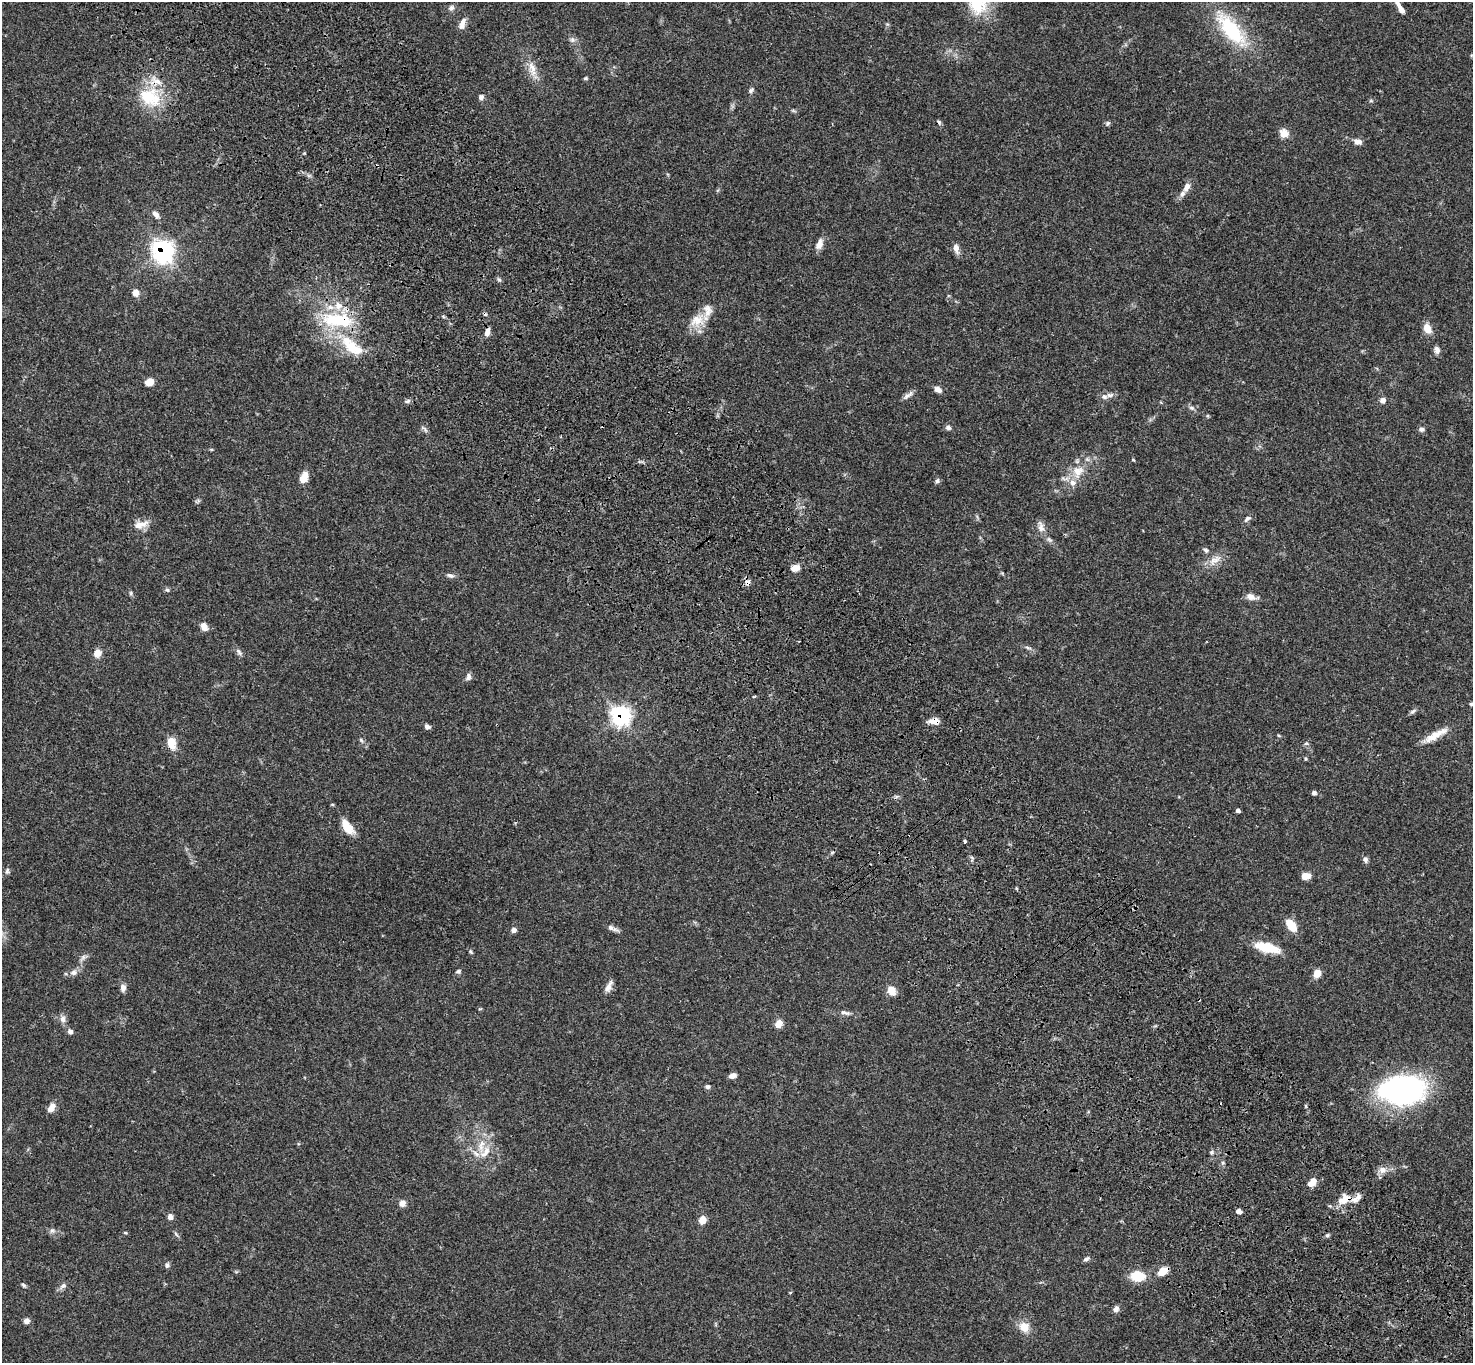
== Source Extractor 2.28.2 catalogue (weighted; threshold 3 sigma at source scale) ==
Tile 6 of 4 x 4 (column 2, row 2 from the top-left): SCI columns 1577-3047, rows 3101-4461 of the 6094 x 6064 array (HDU 1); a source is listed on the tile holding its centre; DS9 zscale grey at full resolution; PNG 1475 x 1365 px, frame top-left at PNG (2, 2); no overlay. Shown black and unused: <1% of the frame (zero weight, under 3 of 4 exposures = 6% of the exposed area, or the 3 px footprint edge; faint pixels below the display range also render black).
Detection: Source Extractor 2.28.2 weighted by HDU 2 'WHT'; one run over the whole footprint, this tile lists its part. Background 0.0621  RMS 0.0055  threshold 0.0245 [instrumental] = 3 sigma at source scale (4.5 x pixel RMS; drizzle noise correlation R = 1.50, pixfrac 1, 0.05/0.05 arcsec/px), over >= 5 px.
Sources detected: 134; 2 cosmic-ray / hot-pixel residue — not listed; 14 inside a brighter listed object's ellipse — not listed separately; the other 118 listed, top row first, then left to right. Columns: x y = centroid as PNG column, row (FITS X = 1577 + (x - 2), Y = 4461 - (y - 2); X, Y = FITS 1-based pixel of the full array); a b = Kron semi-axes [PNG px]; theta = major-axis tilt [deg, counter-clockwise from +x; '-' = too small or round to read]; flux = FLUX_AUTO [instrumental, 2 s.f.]
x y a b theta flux
976 7 28 16 -23 14
1400 7 20 5 -59 4.4
451 8 8 7 - 1.6
462 24 16 7 71 3.2
1231 29 46 18 -52 36
572 40 8 7 - 1.7
532 69 24 9 -74 6.2
586 78 5 4 - 0.67
751 90 8 6 49 1.4
148 96 32 25 -43 24
481 97 7 6 - 1.6
1108 123 7 5 41 1
1284 133 11 10 - 4.1
1358 142 9 6 -10 2.8
1187 187 14 7 62 3.5
156 214 11 6 -45 2.3
819 244 14 8 68 3.7
956 248 11 7 -79 3.1
163 250 10 9 - 140
499 280 6 4 -20 0.86
136 293 8 7 - 3.4
338 305 11 10 - 5.4
338 320 38 14 -5 32
697 320 21 15 22 9.3
1427 328 11 8 -69 5.8
487 332 9 5 78 2.8
351 347 20 18 -16 13
1437 350 9 6 -74 2.2
149 382 10 8 21 4.1
938 389 9 6 -30 2.7
907 396 13 6 43 2.1
1104 397 8 7 - 1.8
1383 400 7 6 - 2
407 401 9 5 16 1.2
1192 408 8 5 -27 1.3
948 428 7 6 - 1.5
1422 429 7 6 - 1.3
211 449 5 3 - 0.48
1133 460 5 3 - 0.47
1078 471 19 16 61 9.5
304 478 11 7 69 7.3
937 481 7 6 - 1.1
1247 519 11 5 40 1.5
140 525 22 9 15 5.1
1041 527 14 8 -75 3.5
1206 550 7 5 -49 1.1
1214 560 20 9 38 5.3
795 568 10 7 7 4.4
450 575 11 5 -18 1.6
748 583 9 7 89 2.7
167 590 6 5 - 0.94
131 593 6 4 -90 0.78
1251 597 13 7 -16 3.6
204 627 9 7 -65 3.8
1028 648 10 3 -15 1.1
239 652 11 5 -50 1.6
97 653 10 9 - 3.8
468 677 10 6 83 1.7
1471 704 5 5 - 0.88
1413 711 10 5 36 1.2
621 716 9 8 - 130
935 721 11 6 -1 5.1
427 727 7 5 -23 1.6
1435 735 36 8 29 7.9
361 740 8 4 -55 0.97
171 743 13 9 -74 7.4
1306 743 6 5 - 0.96
1305 759 5 3 - 0.58
1314 793 6 5 - 1.2
1238 811 4 3 - 1.5
347 827 17 9 -55 8.9
965 842 3 3 - 1.7
1365 860 8 6 -76 1.6
7 871 8 5 75 1.2
1306 876 8 6 5 6.2
1291 925 12 7 -52 11
612 928 16 5 -22 2.2
514 930 5 5 - 2.1
1267 947 27 10 -14 16
471 952 7 4 -59 0.74
83 957 9 6 54 1.7
458 971 7 5 6 1
73 972 10 8 13 2.4
1317 973 7 6 - 6.3
608 987 17 6 62 2.9
123 988 9 7 88 2.4
891 991 10 8 -51 5.3
480 1009 5 3 - 0.44
847 1013 9 6 -1 1.5
63 1019 10 7 -84 2.4
779 1024 7 6 - 6.3
70 1031 7 6 - 1.6
732 1076 7 5 13 2.6
708 1087 6 6 - 1.2
1403 1090 35 23 3 170
52 1108 10 7 52 4.1
481 1146 21 8 85 6.8
1211 1152 6 5 - 0.93
1382 1170 10 9 - 3.5
1312 1182 12 7 48 4.5
1344 1199 19 12 36 7.7
402 1203 8 7 - 2.7
1239 1211 6 4 -11 2.2
170 1217 7 6 - 2.2
702 1220 9 7 70 4.3
52 1230 7 6 - 1.3
125 1233 5 3 - 0.53
176 1234 8 4 -53 0.91
1327 1235 6 4 0 0.82
1086 1259 9 5 26 1.2
167 1265 7 6 - 1.2
1164 1270 10 8 78 4.6
1138 1276 12 9 -2 16
24 1285 7 4 -40 0.85
63 1286 10 6 34 1.8
1116 1309 8 6 60 2
27 1321 7 6 - 2.2
1024 1327 12 11 - 6.5
Overlapping masked pixels (flux is a lower limit): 8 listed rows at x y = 163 250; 338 320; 487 332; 748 583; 621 716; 935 721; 1344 1199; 1164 1270
Isophote crosses this tile's border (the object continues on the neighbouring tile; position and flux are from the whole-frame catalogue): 1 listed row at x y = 1400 7